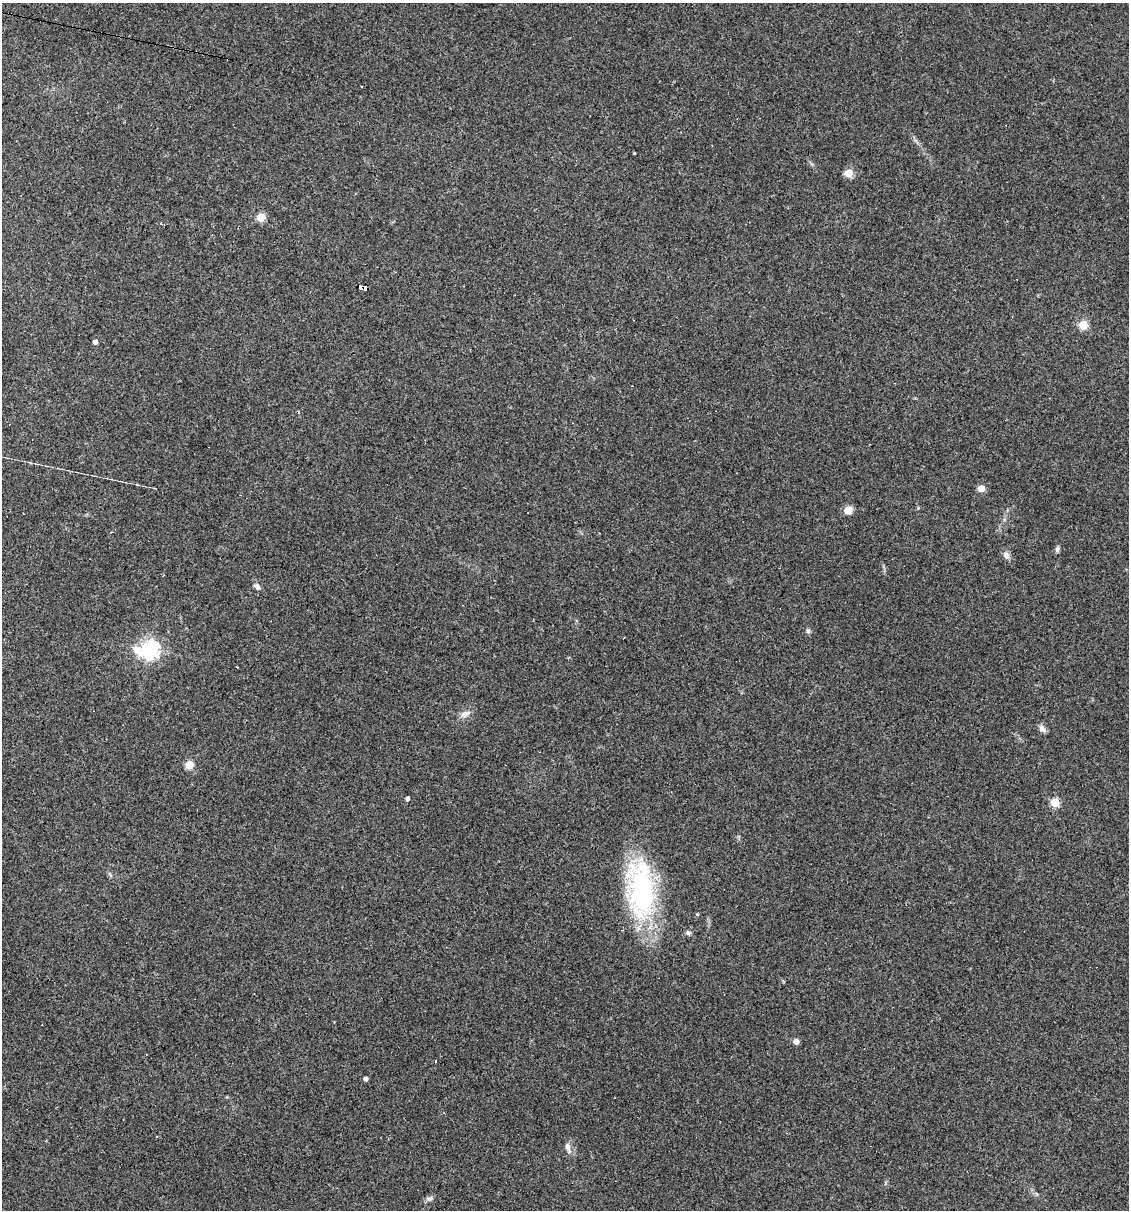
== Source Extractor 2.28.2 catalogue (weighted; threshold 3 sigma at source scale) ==
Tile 11 of 4 x 4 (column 3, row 3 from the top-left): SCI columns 2487-3613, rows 1209-2416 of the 4853 x 4831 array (HDU 1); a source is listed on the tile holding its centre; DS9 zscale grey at full resolution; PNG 1131 x 1212 px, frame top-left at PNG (2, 3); no overlay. Shown black and unused: <1% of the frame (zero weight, under 3 of 4 exposures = <1% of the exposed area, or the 3 px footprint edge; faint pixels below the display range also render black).
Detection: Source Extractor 2.28.2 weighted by HDU 2 'WHT'; one run over the whole footprint, this tile lists its part. Background 0.149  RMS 0.0066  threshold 0.0296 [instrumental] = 3 sigma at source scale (4.5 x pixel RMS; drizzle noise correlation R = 1.50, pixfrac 1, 0.05/0.05 arcsec/px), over >= 5 px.
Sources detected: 29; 1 cosmic-ray / hot-pixel residue — not listed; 1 inside a brighter listed object's ellipse — not listed separately; the other 27 listed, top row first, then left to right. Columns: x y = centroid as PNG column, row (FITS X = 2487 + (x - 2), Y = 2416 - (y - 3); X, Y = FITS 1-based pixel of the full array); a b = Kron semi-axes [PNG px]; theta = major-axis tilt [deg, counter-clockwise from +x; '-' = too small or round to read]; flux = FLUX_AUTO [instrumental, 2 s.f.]
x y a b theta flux
634 153 3 2 - 0.54
849 173 5 5 - 25
261 217 5 5 - 26
161 224 4 3 - 0.74
365 287 5 3 - 79
1083 325 5 5 - 33
95 342 4 4 - 2.6
981 488 5 5 - 15
848 510 11 9 23 4.8
1057 549 8 5 75 1.4
1006 555 9 7 -46 3.3
257 586 8 6 -40 2.5
808 631 6 6 - 1.3
149 650 8 7 - 300
465 714 12 7 31 3.9
1042 728 11 7 -49 2.6
189 765 5 5 - 21
407 798 4 4 - 1.8
1055 802 5 5 - 30
641 890 72 31 -86 100
697 914 4 4 - 0.74
688 933 7 6 - 1.6
796 1042 5 4 - 4.7
436 1062 4 2 - 0.74
366 1079 4 4 - 2.2
567 1146 10 7 -78 2.6
429 1199 10 7 14 2
Overlapping masked pixels (flux is a lower limit): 1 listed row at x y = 365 287